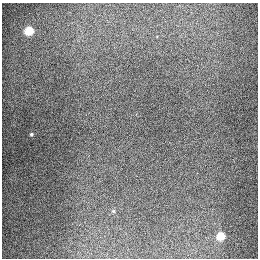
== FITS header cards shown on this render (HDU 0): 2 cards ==
NAXIS1  =                  256
NAXIS2  =                  256

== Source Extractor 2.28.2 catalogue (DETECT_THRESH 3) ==
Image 256 x 256 px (HDU 0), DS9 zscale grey, 1 PNG px = 1 image px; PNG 260 x 260 px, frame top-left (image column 1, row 256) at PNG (2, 3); no overlay
Background 1300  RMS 27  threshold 79.8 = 3 sigma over >= 5 px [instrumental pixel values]
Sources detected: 4; all 4 listed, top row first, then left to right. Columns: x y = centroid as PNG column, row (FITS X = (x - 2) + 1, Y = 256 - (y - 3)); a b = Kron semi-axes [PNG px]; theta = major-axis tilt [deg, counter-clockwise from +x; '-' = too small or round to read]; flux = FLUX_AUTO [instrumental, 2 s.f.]
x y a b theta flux
29 31 5 5 - 94000
31 134 4 3 - 2400
113 211 4 4 - 1800
220 236 5 5 - 72000